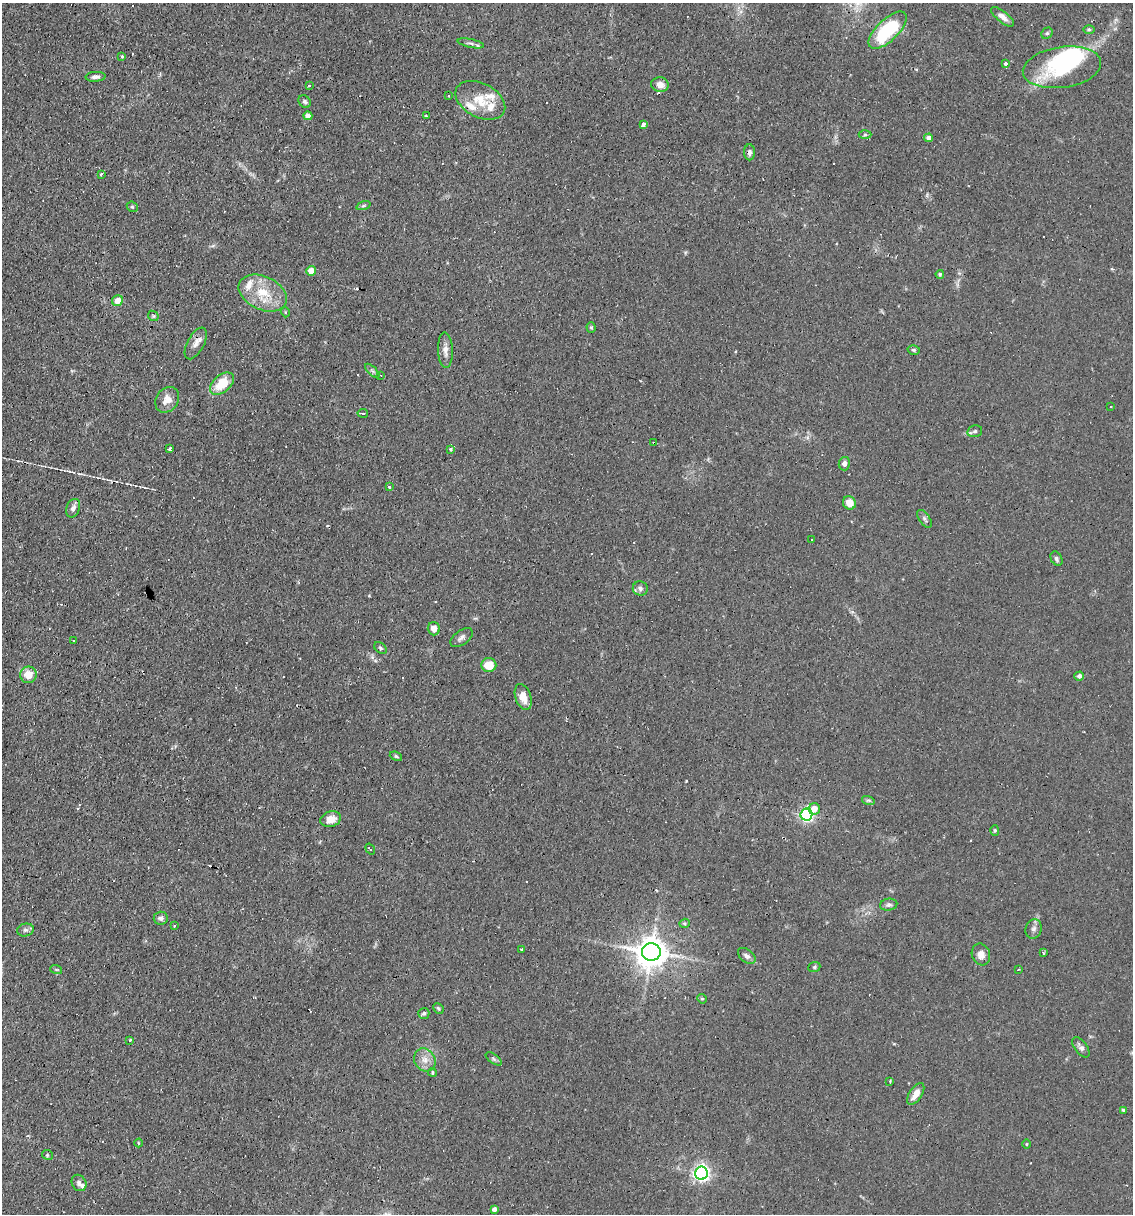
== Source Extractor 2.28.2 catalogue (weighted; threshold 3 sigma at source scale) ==
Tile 11 of 4 x 4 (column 3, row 3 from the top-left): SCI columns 2496-3626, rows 1213-2424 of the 4873 x 4847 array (HDU 1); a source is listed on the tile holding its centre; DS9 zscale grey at full resolution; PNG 1135 x 1216 px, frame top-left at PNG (2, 3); each listed source drawn as its Kron ellipse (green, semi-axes under 4 px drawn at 4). Shown black and unused: <1% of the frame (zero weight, under 2 of 3 exposures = <1% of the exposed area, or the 3 px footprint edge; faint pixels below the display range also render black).
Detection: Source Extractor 2.28.2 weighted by HDU 2 'WHT'; one run over the whole footprint, this tile lists its part. Background 0.082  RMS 0.0055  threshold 0.0245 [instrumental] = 3 sigma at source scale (4.5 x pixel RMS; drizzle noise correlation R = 1.50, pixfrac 1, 0.05/0.05 arcsec/px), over >= 5 px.
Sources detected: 122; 2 inside a brighter object's white glare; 18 cosmic-ray / hot-pixel residue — neither listed nor drawn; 5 inside a brighter listed object's ellipse — not listed separately; the other 97 listed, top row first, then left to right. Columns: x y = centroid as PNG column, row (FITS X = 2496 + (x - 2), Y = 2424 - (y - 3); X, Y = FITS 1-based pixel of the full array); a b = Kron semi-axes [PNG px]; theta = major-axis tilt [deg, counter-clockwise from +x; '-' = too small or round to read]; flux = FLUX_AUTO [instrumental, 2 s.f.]
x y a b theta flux
1002 17 14 5 -38 3.2
888 30 24 10 44 37
1089 30 6 4 0 0.75
1047 33 6 5 - 0.93
471 43 13 3 -12 1.5
122 56 3 3 - 0.99
1006 64 3 3 - 16
1062 67 39 20 8 41
96 77 10 5 3 1.9
660 85 9 7 -6 3.4
309 86 3 3 - 1.2
449 96 3 2 - 0.66
480 100 26 17 -28 13
305 101 7 5 -45 1.3
308 116 4 4 - 2.3
426 116 4 2 - 0.45
643 124 4 3 - 9.5
865 135 6 4 0 0.83
929 138 4 4 - 2.6
750 152 8 5 90 1.8
101 174 3 3 - 2.8
363 206 7 3 19 0.77
132 207 6 5 - 0.83
311 271 5 5 - 6
940 274 4 4 - 0.86
263 293 25 16 -25 17
117 301 6 5 - 5.1
285 312 5 3 - 0.49
153 316 6 4 -46 0.77
591 327 5 4 - 0.74
196 343 17 8 61 3.8
445 350 18 7 -87 3.6
914 350 6 4 -15 0.88
372 371 9 3 -45 0.99
381 375 3 2 - 1.2
222 384 14 8 40 16
167 400 13 11 55 5.4
1111 406 3 2 - 0.42
363 413 5 2 - 0.73
975 431 7 5 15 1.4
654 443 4 3 - 1.8
170 449 3 3 - 1.2
450 449 3 3 - 2.5
844 464 7 5 76 2.4
389 487 4 4 - 1.1
849 503 7 6 - 6.1
73 508 10 6 66 2.2
924 519 10 5 -54 1.4
812 540 3 3 - 1.2
1056 559 7 5 -60 1.3
640 588 7 7 - 1.9
434 629 7 6 - 4.1
462 638 13 7 35 2.1
74 641 3 2 - 0.38
380 648 7 5 -41 1
489 665 7 7 - 10
28 675 8 8 - 7.4
1079 676 5 4 - 1.7
523 697 13 7 -71 6.1
396 756 6 4 -22 0.87
868 800 6 4 -17 0.98
814 809 6 5 - 5
806 815 6 6 - 120
331 819 10 7 18 5.3
995 830 5 4 - 0.74
370 849 6 2 -55 0.65
889 905 9 6 11 1.5
161 918 7 6 - 1.6
684 923 5 4 - 0.74
175 926 3 3 - 1.2
1034 929 10 8 72 2.1
25 930 8 6 14 1.6
522 949 3 3 - 0.71
651 952 9 8 - 960
1043 953 3 3 - 0.69
981 954 11 9 -71 3.6
747 956 10 6 -39 2
814 967 6 5 - 0.88
56 969 6 4 -19 0.7
1018 969 3 2 - 0.59
702 999 5 4 - 0.7
438 1008 5 5 - 0.93
424 1013 5 5 - 0.95
130 1040 3 3 - 1.4
1081 1047 12 6 -53 2
494 1059 9 4 -36 1.2
425 1060 12 10 -55 4.7
432 1072 4 4 - 1.2
890 1081 4 2 - 0.5
916 1094 12 6 57 5.3
1123 1110 4 4 - 0.7
138 1143 4 3 - 0.44
1027 1144 5 3 - 0.51
47 1155 5 5 - 0.71
701 1173 6 6 - 200
79 1183 8 7 - 1.7
494 1209 4 4 - 2
Overlapping masked pixels (flux is a lower limit): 2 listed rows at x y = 654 443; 651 952